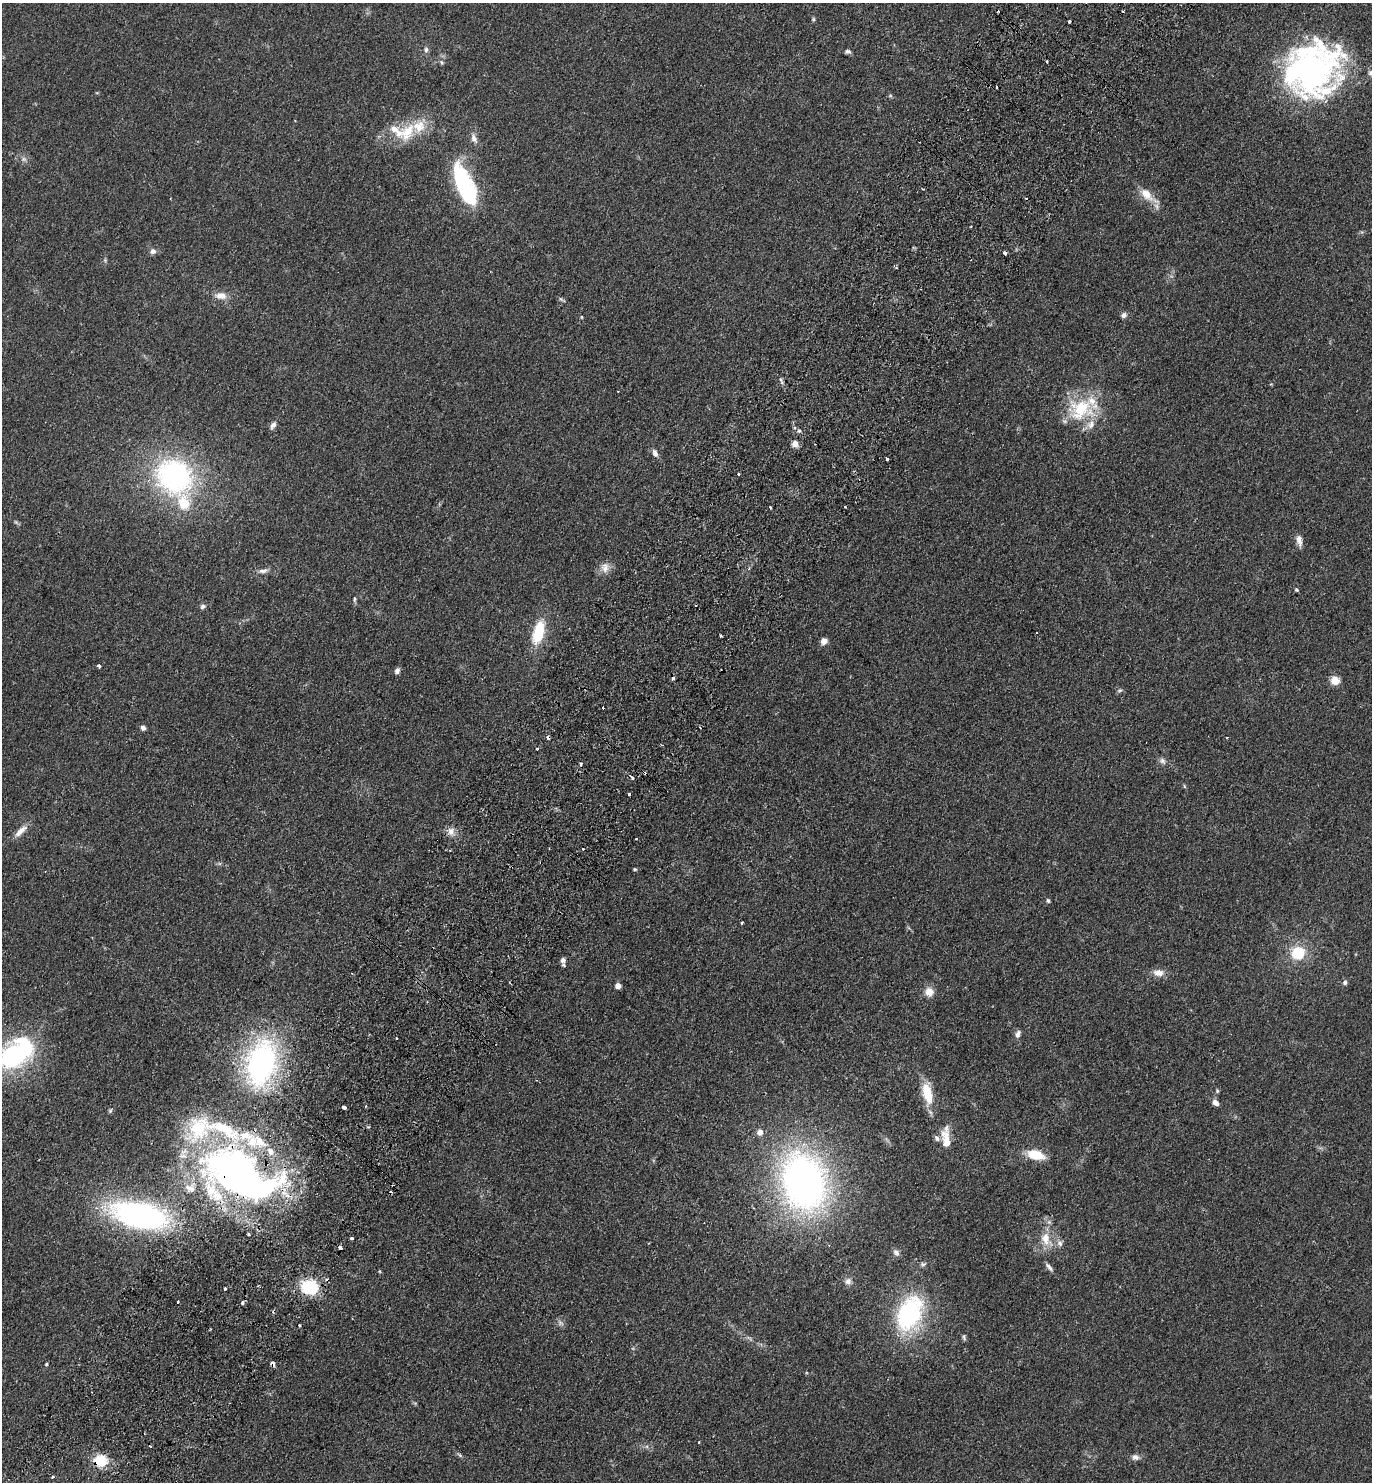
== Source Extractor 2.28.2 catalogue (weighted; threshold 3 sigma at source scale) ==
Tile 7 of 4 x 4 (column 3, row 2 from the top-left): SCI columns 2940-4309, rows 2997-4476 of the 6020 x 5993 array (HDU 1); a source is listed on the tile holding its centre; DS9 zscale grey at full resolution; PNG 1374 x 1484 px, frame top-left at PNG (2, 3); no overlay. Shown black and unused: <1% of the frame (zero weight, under 2 of 3 exposures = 3% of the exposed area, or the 3 px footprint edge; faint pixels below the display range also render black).
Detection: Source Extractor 2.28.2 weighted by HDU 2 'WHT'; one run over the whole footprint, this tile lists its part. Background 0.0949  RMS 0.009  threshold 0.0403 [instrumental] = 3 sigma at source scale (4.5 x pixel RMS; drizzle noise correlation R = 1.50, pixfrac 1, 0.05/0.05 arcsec/px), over >= 5 px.
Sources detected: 149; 1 too faint to see at this stretch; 6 inside a brighter object's white glare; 19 cosmic-ray / hot-pixel residue — not listed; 17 inside a brighter listed object's ellipse — not listed separately; the other 106 listed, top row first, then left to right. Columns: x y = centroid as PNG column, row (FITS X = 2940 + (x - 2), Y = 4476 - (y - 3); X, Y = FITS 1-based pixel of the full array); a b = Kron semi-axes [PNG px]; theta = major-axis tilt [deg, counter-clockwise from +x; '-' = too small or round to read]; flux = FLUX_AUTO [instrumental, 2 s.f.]
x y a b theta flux
813 19 6 5 - 1.2
1069 21 3 3 - 9.6
426 50 8 6 84 2.5
848 52 8 5 -6 2
442 62 7 5 -56 1.6
1309 71 61 52 24 300
1371 73 10 7 -74 3.6
890 96 6 4 18 0.99
407 131 25 15 59 23
474 138 14 7 -67 4.9
24 159 8 6 -21 2.5
465 184 39 24 -79 62
1147 195 29 10 -38 14
971 226 2 2 - 0.94
153 251 7 7 - 3.6
1005 253 4 3 - 3.4
105 260 5 5 - 1.1
896 268 4 3 - 0.99
221 296 17 10 -5 7.8
562 300 11 4 -33 1.6
1124 315 8 6 25 2.7
581 317 4 4 - 0.8
1080 409 41 29 6 51
273 425 10 6 54 3.6
795 444 7 7 - 5.9
655 453 10 6 -65 3.8
887 459 3 3 - 4
738 474 3 3 - 1.6
174 476 35 31 -40 180
845 507 3 2 - 1.1
770 508 3 2 - 1.1
1299 540 14 7 -78 5
605 568 14 11 83 7.5
263 571 14 6 9 4
1297 590 5 4 - 1.5
355 599 7 4 -87 1.4
203 606 8 6 25 2.3
538 632 27 12 74 32
721 636 3 3 - 3
824 641 7 7 - 5
99 666 3 3 - 4.2
397 671 8 6 62 2.8
1335 680 9 8 - 10
1120 690 7 3 19 1.3
603 708 3 3 - 17
143 728 6 5 - 2.8
1227 738 3 3 - 0.87
537 749 3 3 - 1.3
1162 761 9 7 -49 3.3
581 765 4 3 - 2.5
632 778 4 3 - 4.4
1184 786 6 3 -71 0.98
629 794 3 2 - 1
21 831 21 7 43 7.6
451 831 11 8 -72 5.6
450 850 3 2 - 1.5
635 869 4 3 - 1.2
1048 900 5 5 - 1.6
742 923 3 2 - 0.94
1298 953 12 10 23 33
563 960 6 5 - 3.3
1158 973 15 9 -6 6.8
1345 982 6 5 - 2.2
618 986 4 4 - 8.9
929 992 10 9 - 8.9
1018 1034 10 6 70 3.4
396 1038 3 3 - 1.3
15 1055 40 25 26 120
261 1063 49 31 76 190
1217 1091 6 5 - 1.2
927 1093 24 10 -76 24
1215 1102 8 6 -41 4.8
344 1107 4 3 - 19
110 1111 7 5 57 1.4
223 1128 61 19 -23 65
760 1132 7 6 - 5.7
946 1140 24 9 -80 14
1036 1155 17 9 -14 23
238 1174 56 37 2 260
804 1182 52 39 -76 430
140 1215 47 21 -12 250
1049 1222 5 5 - 1.9
248 1234 4 3 - 1.1
351 1238 3 3 - 2.6
1046 1239 20 12 -71 15
1060 1243 10 7 -55 3.5
340 1248 4 3 - 4.1
896 1252 9 7 -57 3.2
923 1264 9 5 21 2.1
1049 1267 13 5 -49 3
380 1271 5 3 - 0.79
848 1281 9 8 - 4
310 1287 15 13 -9 47
178 1302 3 3 - 1.9
242 1302 4 4 - 2.1
909 1313 38 24 65 110
299 1325 3 2 - 1.1
964 1337 8 5 -76 1.7
272 1363 4 4 - 4.2
46 1364 4 3 - 1.1
699 1442 3 2 - 1.1
150 1446 3 2 - 1.2
460 1455 7 5 -37 1.7
1135 1457 11 8 -2 3.8
100 1461 15 12 -8 21
53 1476 3 2 - 1.4
Overlapping masked pixels (flux is a lower limit): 5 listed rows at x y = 238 1174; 340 1248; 310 1287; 272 1363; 100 1461
Isophote crosses this tile's border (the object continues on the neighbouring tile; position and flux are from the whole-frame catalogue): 2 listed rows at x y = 1371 73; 15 1055